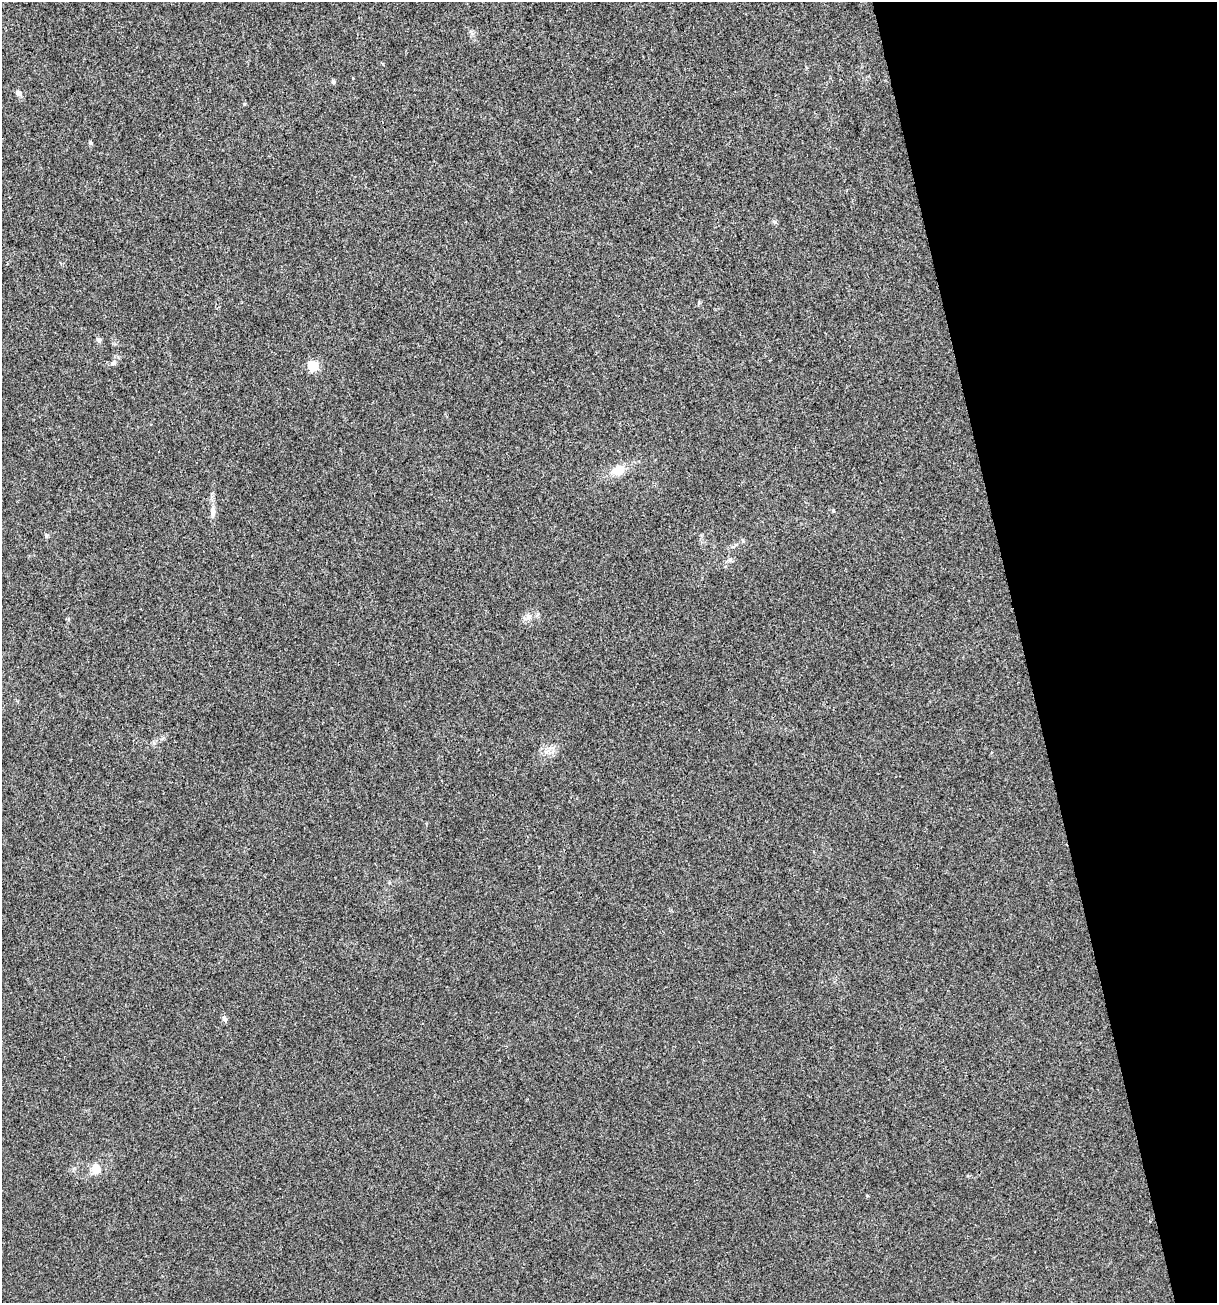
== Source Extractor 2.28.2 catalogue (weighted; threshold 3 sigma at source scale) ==
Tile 12 of 4 x 4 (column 4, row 3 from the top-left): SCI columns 3747-4961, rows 1303-2603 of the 5012 x 5207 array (HDU 1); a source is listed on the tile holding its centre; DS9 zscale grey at full resolution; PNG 1219 x 1305 px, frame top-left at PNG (2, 2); no overlay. Shown black and unused: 16% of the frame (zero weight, under 3 of 4 exposures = <1% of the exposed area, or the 3 px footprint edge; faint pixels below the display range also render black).
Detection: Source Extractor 2.28.2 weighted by HDU 2 'WHT'; one run over the whole footprint, this tile lists its part. Background 0.00336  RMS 0.0026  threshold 0.0118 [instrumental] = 3 sigma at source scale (4.5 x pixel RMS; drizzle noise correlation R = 1.50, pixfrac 1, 0.0396/0.0396 arcsec/px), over >= 5 px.
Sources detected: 12; all 12 listed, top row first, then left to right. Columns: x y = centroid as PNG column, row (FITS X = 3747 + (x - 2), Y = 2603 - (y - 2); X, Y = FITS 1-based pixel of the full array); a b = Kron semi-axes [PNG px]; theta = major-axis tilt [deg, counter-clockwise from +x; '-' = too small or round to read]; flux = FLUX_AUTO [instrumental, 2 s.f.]
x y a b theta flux
333 82 5 5 - 0.38
18 93 8 6 -40 0.85
90 143 6 4 -20 0.37
775 222 6 5 - 0.44
99 340 7 6 - 0.62
113 363 7 6 - 0.7
313 366 5 5 - 16
618 470 16 11 22 3.7
213 512 13 7 -90 1.5
528 617 9 6 18 1.1
224 1018 8 5 -62 0.72
96 1169 12 11 - 2.9
Unlisted compact peaks at least as high as the median listed source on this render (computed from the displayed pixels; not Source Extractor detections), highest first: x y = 244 104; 46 536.